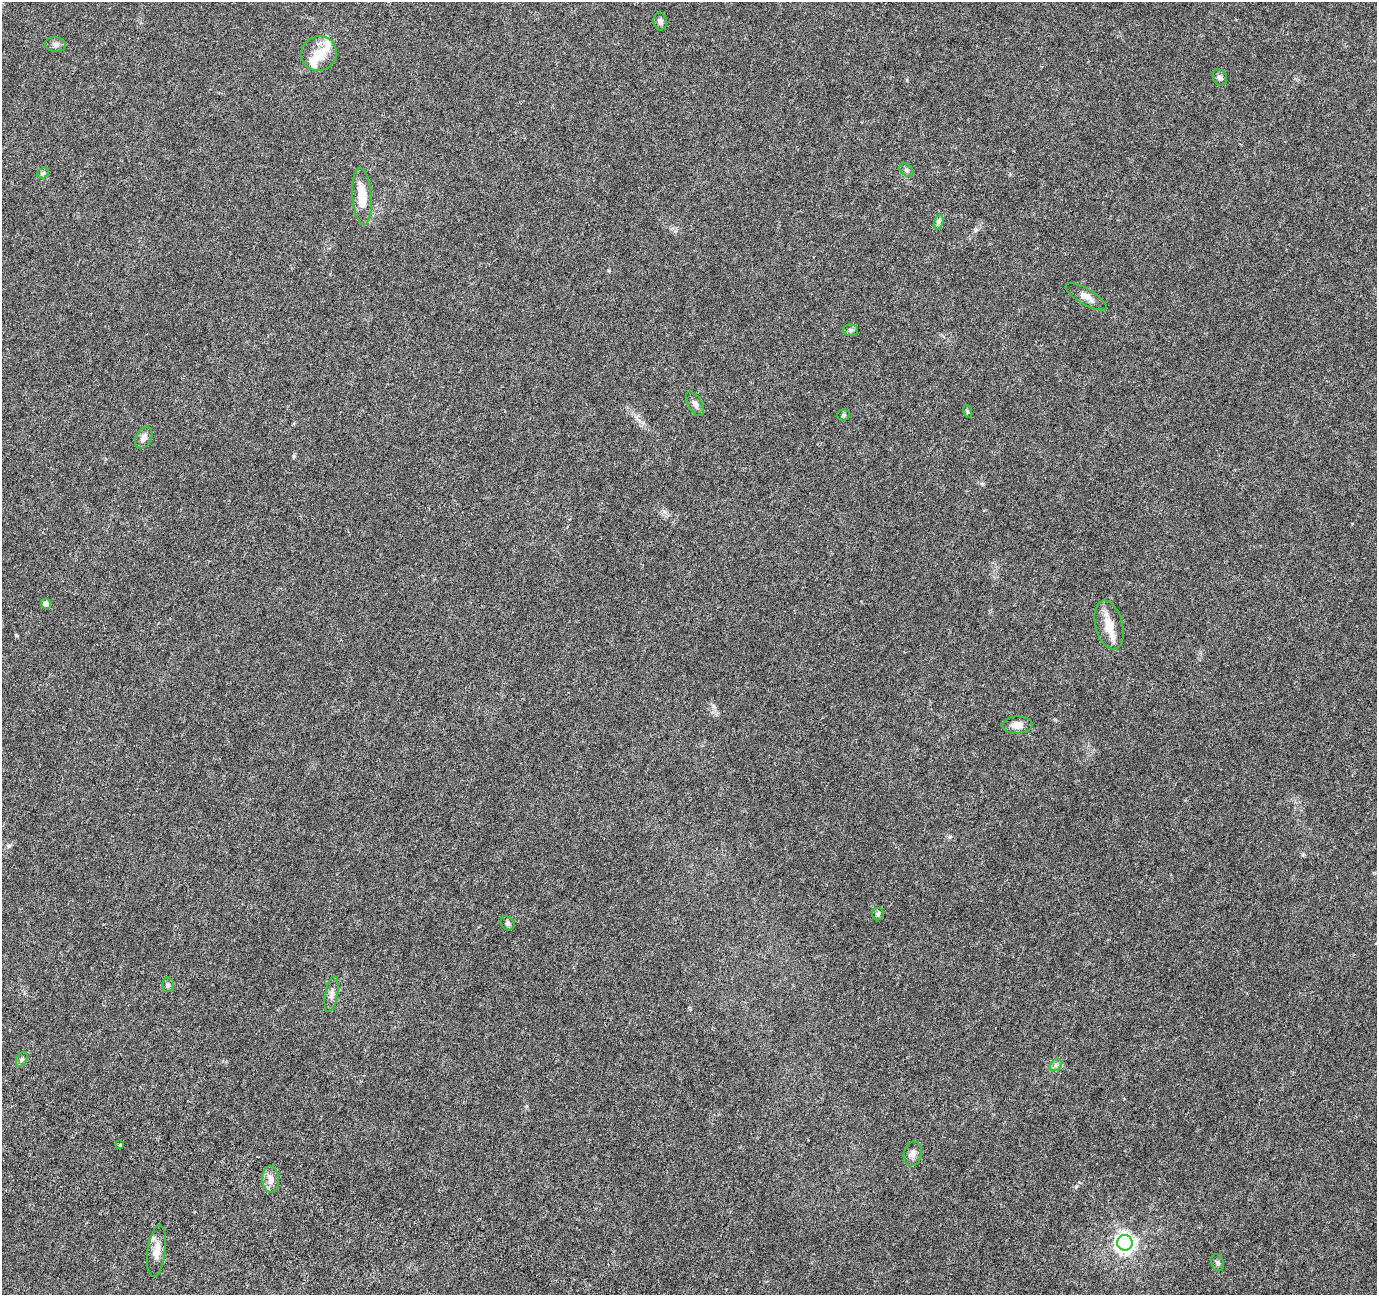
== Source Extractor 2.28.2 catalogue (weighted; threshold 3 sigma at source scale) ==
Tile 7 of 4 x 4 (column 3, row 2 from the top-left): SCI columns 2943-4317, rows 2987-4279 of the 5890 x 6036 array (HDU 1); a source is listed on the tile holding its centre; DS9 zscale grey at full resolution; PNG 1379 x 1297 px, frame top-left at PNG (2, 2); each listed source drawn as its Kron ellipse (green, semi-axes under 4 px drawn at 4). Nothing masked; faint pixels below the display range render black.
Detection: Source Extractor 2.28.2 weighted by HDU 2 'WHT'; one run over the whole footprint, this tile lists its part. Background 0.00902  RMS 0.0012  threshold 0.00492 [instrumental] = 3 sigma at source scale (4.09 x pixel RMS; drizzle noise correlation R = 1.36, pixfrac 0.8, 0.0396/0.0396 arcsec/px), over >= 5 px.
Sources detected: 32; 3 inside a brighter listed object's ellipse — not listed separately; the other 29 listed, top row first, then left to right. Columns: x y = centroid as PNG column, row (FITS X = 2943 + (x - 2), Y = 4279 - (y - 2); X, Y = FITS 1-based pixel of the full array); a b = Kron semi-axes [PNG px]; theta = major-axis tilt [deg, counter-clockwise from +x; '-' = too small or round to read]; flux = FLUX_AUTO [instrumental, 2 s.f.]
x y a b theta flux
660 21 9 6 -79 0.32
55 44 10 7 -7 0.39
319 54 18 17 - 2
1220 78 9 7 -61 0.38
907 170 8 5 -40 0.25
43 173 6 5 - 0.18
362 196 28 9 -86 2.7
939 222 7 4 70 0.25
1086 297 23 7 -30 0.84
850 330 7 5 -2 0.22
695 404 14 7 -59 0.46
967 411 6 4 -71 0.13
844 415 6 5 - 0.17
144 438 12 7 62 0.53
46 604 5 5 - 0.69
1109 625 25 13 -75 1.8
1017 725 15 8 2 0.81
878 914 6 6 - 0.19
508 923 7 6 - 0.26
168 985 7 6 - 0.23
332 994 18 6 80 0.53
22 1059 8 5 60 0.21
1056 1065 7 5 44 0.27
120 1145 3 3 - 0.12
913 1154 12 9 79 0.55
271 1179 13 8 -86 0.79
1125 1243 8 7 - 55
157 1251 26 9 83 1.2
1218 1263 8 6 -70 0.27
Unlisted compact peaks at least as high as the median listed source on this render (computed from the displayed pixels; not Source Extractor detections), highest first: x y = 16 635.